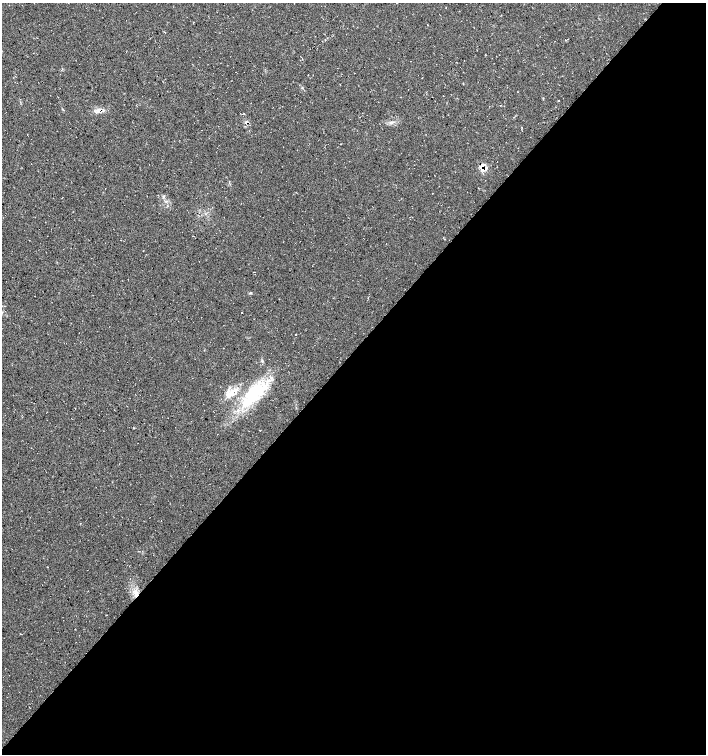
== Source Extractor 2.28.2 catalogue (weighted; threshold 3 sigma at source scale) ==
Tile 12 of 4 x 4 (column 4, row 3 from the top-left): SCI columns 4455-5861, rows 1508-3010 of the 6032 x 6030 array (HDU 1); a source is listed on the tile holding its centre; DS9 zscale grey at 2 x 2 block average (1 PNG px = mean of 2 x 2 image px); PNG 708 x 756 px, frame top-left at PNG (2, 3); no overlay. Shown black and unused: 53% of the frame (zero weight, under 3 of 4 exposures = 1% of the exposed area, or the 3 px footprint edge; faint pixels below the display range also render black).
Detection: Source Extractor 2.28.2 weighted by HDU 2 'WHT'; one run over the whole footprint, this tile lists its part. Background 0.0158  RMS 0.0038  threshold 0.0171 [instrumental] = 3 sigma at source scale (4.5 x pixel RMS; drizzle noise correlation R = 1.50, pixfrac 1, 0.0396/0.0396 arcsec/px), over >= 5 px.
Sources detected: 16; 1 cosmic-ray / hot-pixel residue — not listed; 1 inside a brighter listed object's ellipse — not listed separately; the other 14 listed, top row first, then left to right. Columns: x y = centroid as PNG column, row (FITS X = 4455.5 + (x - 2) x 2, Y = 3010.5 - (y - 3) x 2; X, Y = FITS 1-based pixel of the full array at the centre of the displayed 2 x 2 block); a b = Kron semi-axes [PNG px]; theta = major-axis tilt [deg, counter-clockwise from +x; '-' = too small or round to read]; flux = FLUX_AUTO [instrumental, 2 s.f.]
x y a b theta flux
558 101 2 2 - 0.46
501 105 2 2 - 0.39
99 109 7 2 23 2.2
101 112 4 2 - 1.3
391 122 8 2 11 1.9
246 123 5 3 - 2.4
482 166 8 5 38 4.4
163 197 3 3 - 1
250 293 3 2 - 0.66
242 313 2 2 - 0.34
262 360 3 2 - 0.76
232 392 17 6 39 10
254 394 43 17 44 54
136 593 8 5 -70 5.1
Overlapping masked pixels (flux is a lower limit): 3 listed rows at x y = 246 123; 482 166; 136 593
Diffuse or blended objects may show on this block-average render without a row.